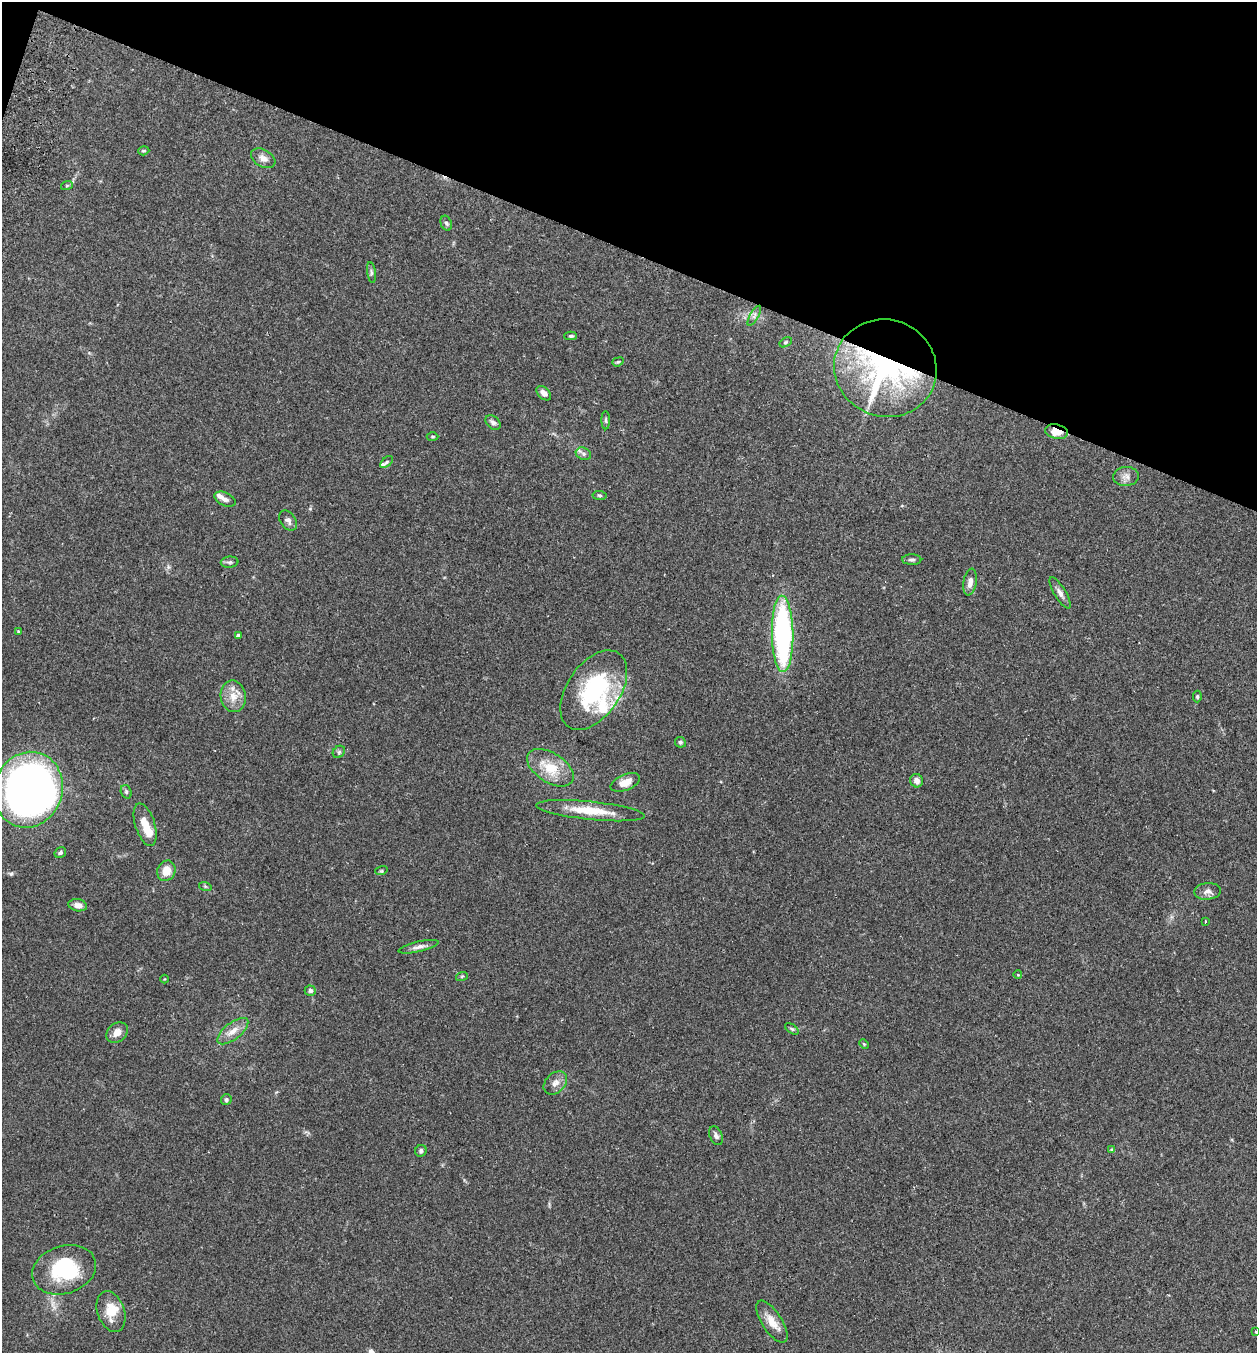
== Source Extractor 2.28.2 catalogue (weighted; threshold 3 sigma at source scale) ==
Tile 2 of 4 x 4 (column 2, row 1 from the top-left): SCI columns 1446-2700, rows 4077-5427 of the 5530 x 5451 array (HDU 1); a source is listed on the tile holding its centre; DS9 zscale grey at full resolution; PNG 1259 x 1355 px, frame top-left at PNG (2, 2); each listed source drawn as its Kron ellipse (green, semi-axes under 4 px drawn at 4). Shown black and unused: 19% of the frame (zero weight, under 2 of 3 exposures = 3% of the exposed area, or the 3 px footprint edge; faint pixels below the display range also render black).
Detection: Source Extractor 2.28.2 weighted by HDU 2 'WHT'; one run over the whole footprint, this tile lists its part. Background 0.106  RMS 0.0064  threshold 0.0286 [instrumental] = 3 sigma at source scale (4.5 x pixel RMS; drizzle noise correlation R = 1.50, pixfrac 1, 0.05/0.05 arcsec/px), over >= 5 px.
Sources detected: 72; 1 inside a brighter object's white glare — neither listed nor drawn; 6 inside a brighter listed object's ellipse — not listed separately; the other 65 listed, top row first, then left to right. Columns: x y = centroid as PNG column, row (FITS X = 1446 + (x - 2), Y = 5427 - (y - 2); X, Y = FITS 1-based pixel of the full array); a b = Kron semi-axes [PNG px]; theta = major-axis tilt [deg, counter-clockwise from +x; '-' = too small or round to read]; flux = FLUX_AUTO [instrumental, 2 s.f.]
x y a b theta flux
144 151 6 4 17 0.74
263 158 13 8 -29 4
67 185 6 4 20 0.74
446 223 7 5 -68 1.3
371 272 10 4 -81 1.3
754 316 11 3 59 1.1
571 336 6 4 1 1
786 342 6 4 32 0.74
618 362 6 4 20 0.78
885 368 52 48 -20 160
544 393 8 5 -45 2.9
606 420 9 4 -90 1.2
493 423 8 6 -43 2.3
1057 432 11 7 -11 8.8
433 437 6 4 1 0.75
583 454 8 6 -23 1.8
387 462 8 4 40 0.91
1126 476 13 9 5 3.8
599 495 7 4 -6 0.95
225 499 11 6 -25 2.5
288 520 11 7 -54 2.5
912 560 9 5 -2 1.5
229 562 9 5 6 1.4
970 582 13 6 81 3.7
1060 593 18 5 -59 3
18 632 4 3 - 0.57
783 634 38 11 -89 130
238 635 4 4 - 2
594 690 45 26 56 63
233 696 16 12 -79 7.6
1197 696 6 4 -89 0.92
680 742 5 5 - 1.1
339 752 7 5 45 1.2
550 768 26 14 -33 16
917 781 7 6 - 3.2
625 782 15 8 22 6.6
28 790 38 34 71 420
126 792 7 5 -70 1.1
591 811 54 9 -6 17
145 825 22 10 -73 8.5
60 853 6 5 - 1.2
166 871 10 9 - 7.7
381 871 6 4 17 0.72
205 886 6 4 -19 0.75
1207 891 13 8 5 3.2
78 905 9 6 -11 2.7
1205 921 3 2 - 0.64
419 947 20 5 13 3
1018 975 4 3 - 0.45
462 976 6 4 19 0.69
164 979 4 3 - 0.46
310 991 5 5 - 1.3
792 1029 8 4 -35 1
233 1031 18 8 39 6
117 1032 12 9 42 5
864 1044 5 3 - 0.61
555 1083 13 9 46 4.1
226 1100 5 5 - 1.1
716 1136 10 6 -67 2.1
1112 1150 4 4 - 1.7
421 1151 6 5 - 1.4
64 1270 33 24 19 39
111 1312 21 13 -71 11
772 1322 24 10 -57 7.4
1256 1332 3 3 - 0.95
Overlapping masked pixels (flux is a lower limit): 2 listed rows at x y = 885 368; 1057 432
Isophote crosses this tile's border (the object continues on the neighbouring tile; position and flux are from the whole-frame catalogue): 1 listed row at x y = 1256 1332